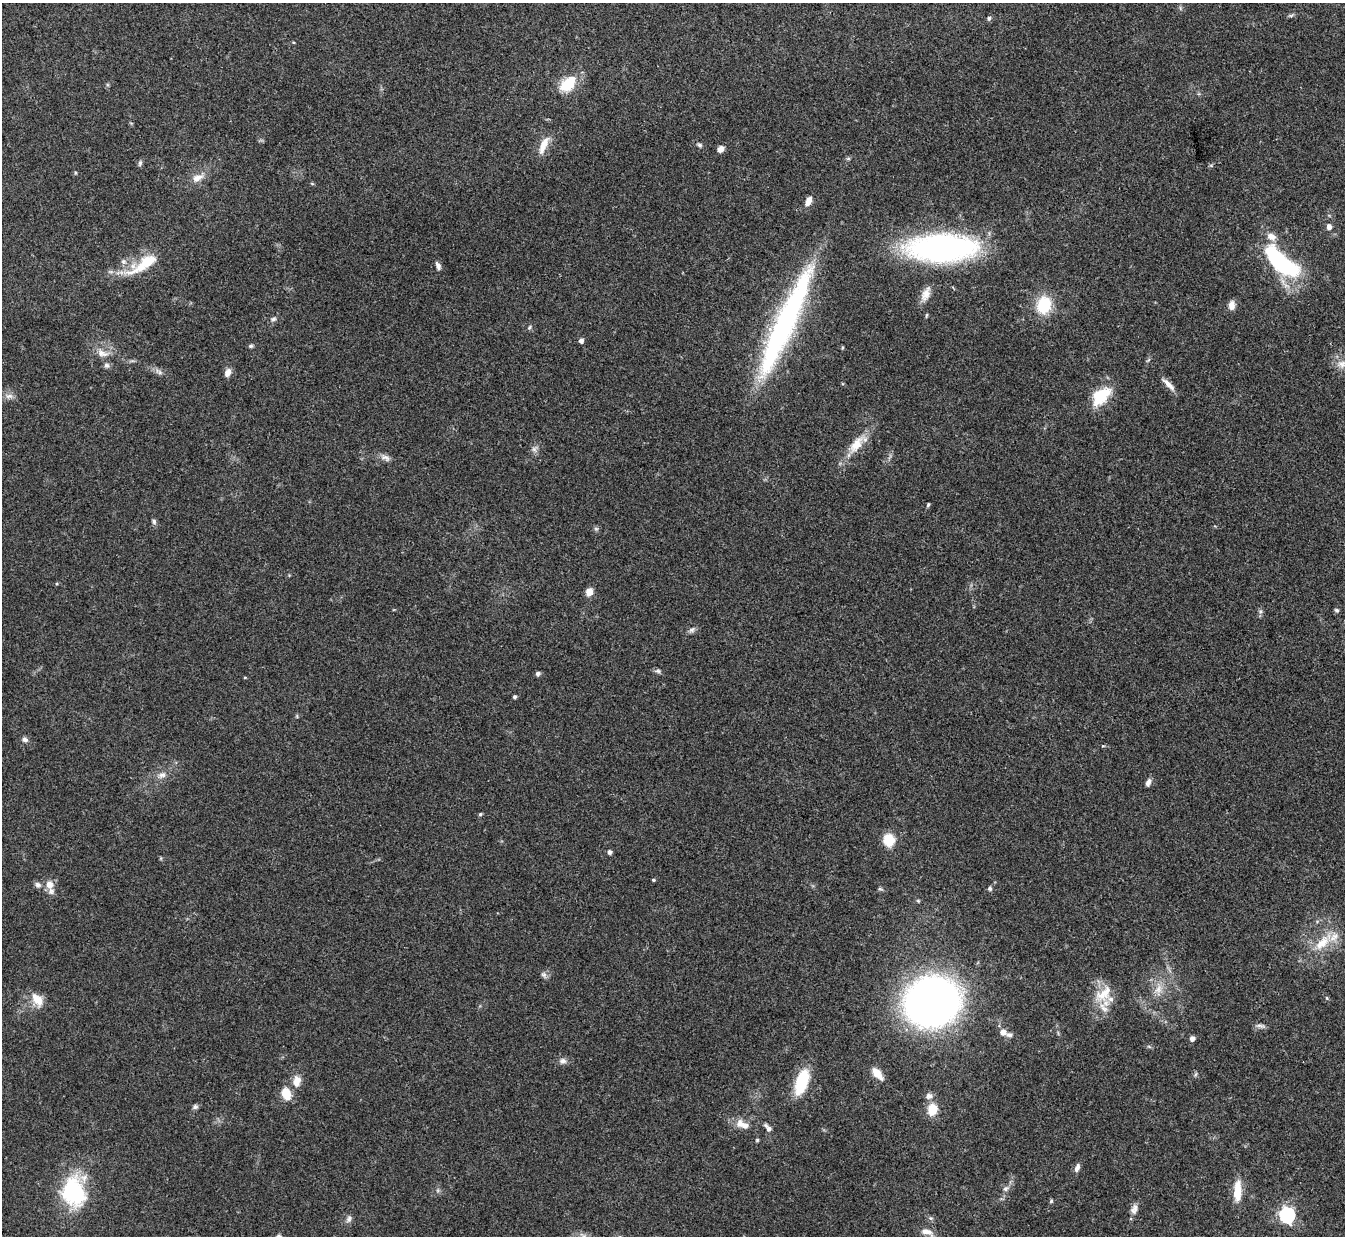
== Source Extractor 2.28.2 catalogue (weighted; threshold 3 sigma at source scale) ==
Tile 10 of 4 x 4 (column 2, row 3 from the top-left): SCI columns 1345-2687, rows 1385-2618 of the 5378 x 5363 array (HDU 1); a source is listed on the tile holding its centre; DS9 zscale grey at full resolution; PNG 1347 x 1238 px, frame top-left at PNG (2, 3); no overlay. Shown black and unused: <1% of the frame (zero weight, under 3 of 4 exposures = <1% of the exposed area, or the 3 px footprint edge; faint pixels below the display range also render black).
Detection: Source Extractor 2.28.2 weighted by HDU 2 'WHT'; one run over the whole footprint, this tile lists its part. Background 0.0961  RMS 0.006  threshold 0.0271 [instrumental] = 3 sigma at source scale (4.5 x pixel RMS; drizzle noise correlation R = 1.50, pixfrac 1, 0.05/0.05 arcsec/px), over >= 5 px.
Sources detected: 98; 7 inside a brighter listed object's ellipse — not listed separately; the other 91 listed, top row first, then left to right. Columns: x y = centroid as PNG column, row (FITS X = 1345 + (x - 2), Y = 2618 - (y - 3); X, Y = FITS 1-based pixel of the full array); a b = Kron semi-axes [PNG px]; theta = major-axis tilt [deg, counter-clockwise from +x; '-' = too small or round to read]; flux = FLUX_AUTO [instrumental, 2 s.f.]
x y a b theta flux
1180 8 6 4 -72 0.88
1291 15 7 4 19 1
989 18 5 5 - 1.5
568 84 25 15 44 16
543 145 25 8 67 7.9
699 145 8 5 -18 1.3
720 149 8 6 41 2.8
140 163 8 5 80 1.3
198 178 17 9 26 5.4
312 184 5 3 - 0.64
808 201 11 6 63 4.7
1329 226 7 6 - 2.6
942 248 46 19 2 240
148 261 51 16 25 20
1280 262 47 18 -40 63
438 266 10 5 -68 2.2
926 294 20 9 67 5.9
1044 305 20 16 78 22
1231 305 11 7 85 3.9
926 315 6 3 81 0.72
273 319 8 5 2 1.4
785 322 135 20 66 140
529 327 6 4 60 0.89
581 341 5 4 - 2.4
251 346 6 5 - 1
101 353 12 10 2 5
1342 364 14 11 -1 5.3
106 365 7 7 - 1.8
159 372 12 5 -38 2.3
228 373 10 7 69 3.6
1169 385 19 6 -45 4.4
9 396 12 7 1 2.9
1101 396 26 15 44 21
856 444 28 12 53 12
534 449 8 5 -59 1.8
385 457 15 7 -21 3.1
928 505 5 3 - 0.92
154 521 7 6 - 1.4
596 529 7 4 -1 1
589 592 7 6 - 5.9
1337 610 6 5 - 1.2
1260 611 6 5 - 1.3
692 630 9 6 34 1.8
658 671 8 5 -2 1.4
538 674 5 5 - 1.6
245 677 4 3 - 0.58
514 697 4 4 - 1.2
25 740 8 6 -15 2
1103 746 5 3 - 0.52
162 775 12 8 30 3.4
1148 783 10 6 66 2.2
480 814 4 4 - 0.95
889 840 14 12 -77 12
609 852 5 4 - 2
653 880 4 3 - 0.78
49 884 10 9 - 4.9
38 885 7 7 - 2
990 889 6 5 - 1.2
918 901 5 4 - 0.68
1322 943 27 12 46 15
544 975 8 7 - 1.9
1158 989 14 9 58 5.9
1103 994 30 16 43 15
1327 998 6 4 -88 0.68
37 1000 18 11 -52 9
932 1002 38 35 16 380
1260 1026 12 5 -9 1.9
1003 1032 7 7 - 3.9
1192 1038 4 4 - 3.1
563 1061 10 8 -6 2.5
877 1074 18 8 -51 6.3
1196 1074 7 4 70 0.92
297 1081 14 10 75 6.5
802 1082 30 12 71 24
286 1094 13 9 -65 10
195 1107 8 6 19 1.5
932 1109 15 12 83 9.5
740 1123 13 9 83 4.4
769 1129 8 7 - 2.5
757 1140 5 4 - 0.69
1077 1168 10 5 69 2.9
1005 1189 9 7 44 2.3
1237 1191 29 9 88 12
73 1192 36 28 -76 49
1051 1201 5 4 - 0.85
1134 1209 14 8 68 3.6
1287 1215 7 6 - 150
931 1218 6 4 -33 1
349 1219 11 7 65 2.1
927 1232 20 9 -22 5.2
278 1236 8 5 13 1.6
Isophote crosses this tile's border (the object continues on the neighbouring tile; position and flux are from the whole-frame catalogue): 2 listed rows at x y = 1342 364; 278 1236